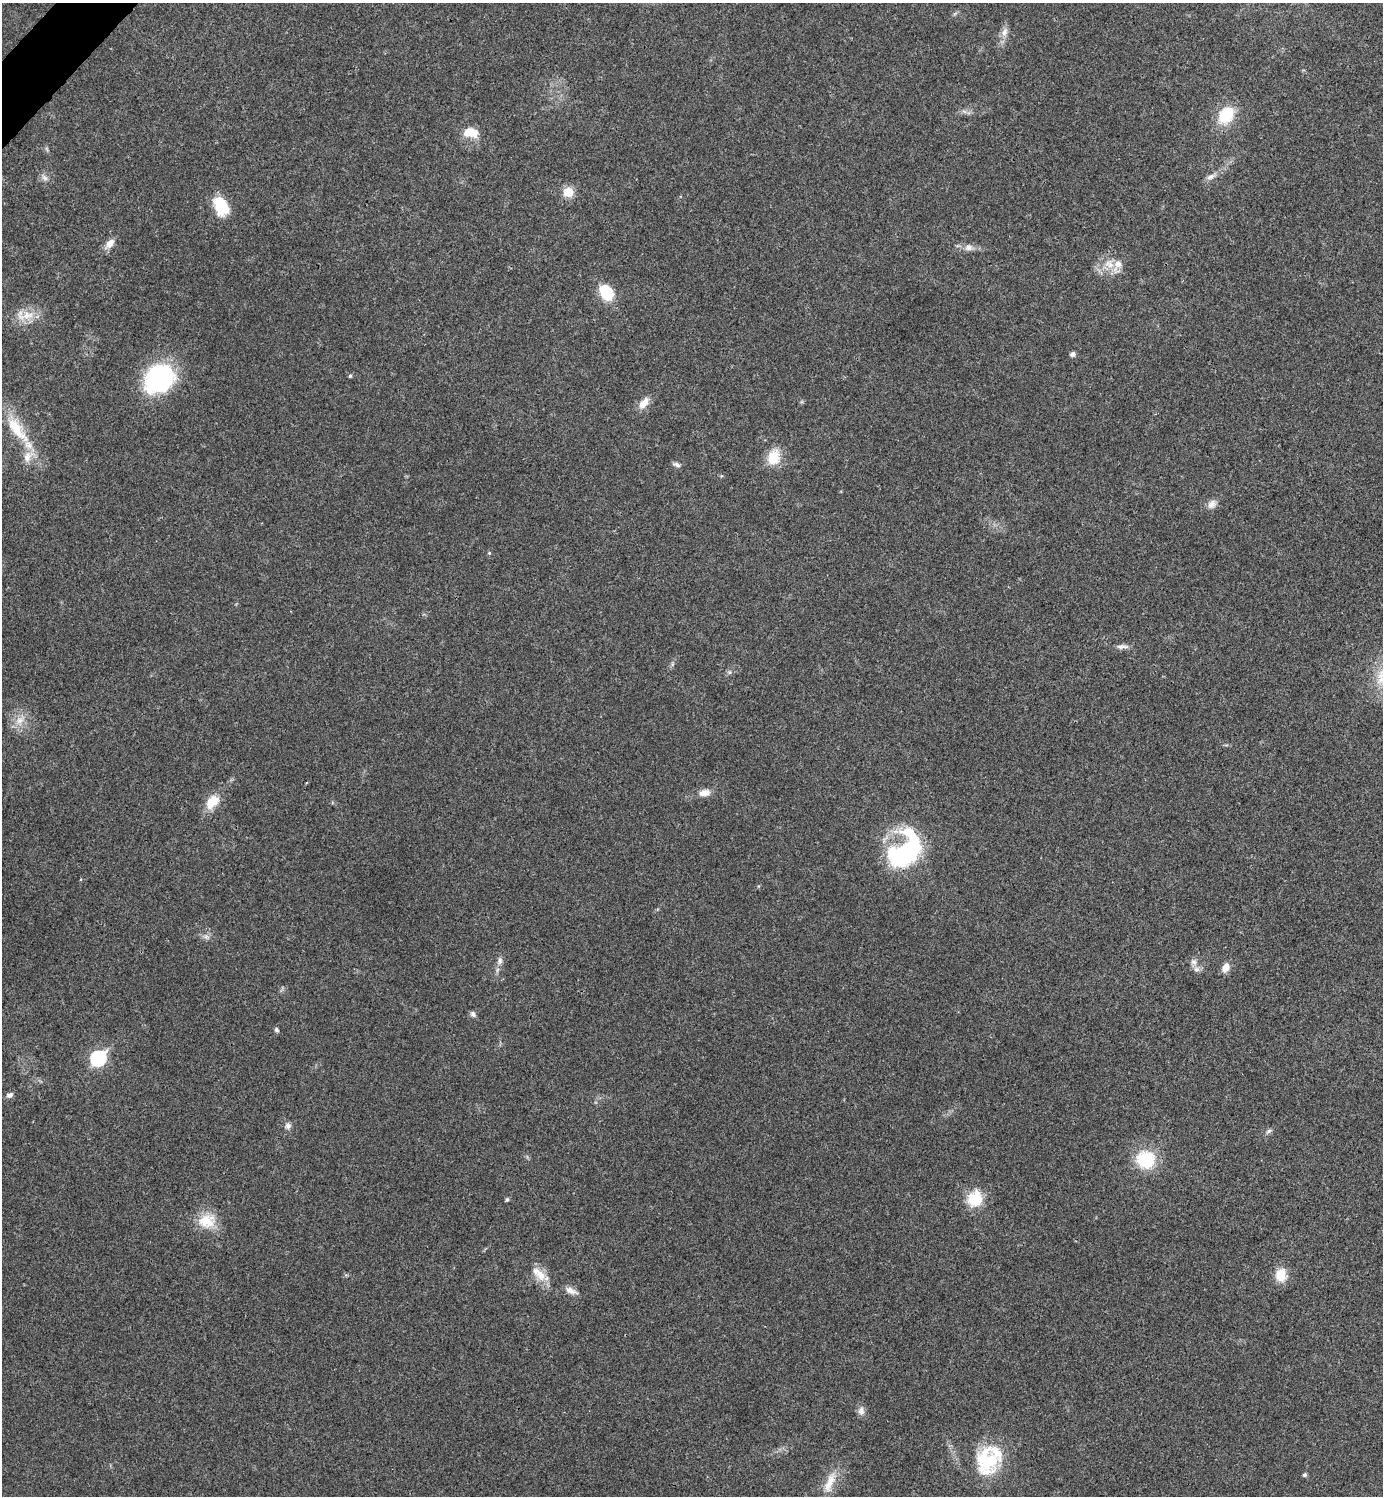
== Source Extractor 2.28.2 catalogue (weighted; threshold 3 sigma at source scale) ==
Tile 11 of 4 x 4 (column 3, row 3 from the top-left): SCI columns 2923-4303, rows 1501-2994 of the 5986 x 5986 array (HDU 1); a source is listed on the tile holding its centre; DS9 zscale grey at full resolution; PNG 1385 x 1498 px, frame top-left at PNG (2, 3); no overlay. Shown black and unused: <1% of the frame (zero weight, under 3 of 4 exposures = <1% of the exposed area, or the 3 px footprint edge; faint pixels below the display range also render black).
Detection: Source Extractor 2.28.2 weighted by HDU 2 'WHT'; one run over the whole footprint, this tile lists its part. Background 0.0194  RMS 0.004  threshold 0.0182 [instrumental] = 3 sigma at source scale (4.5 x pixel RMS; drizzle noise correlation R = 1.50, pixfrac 1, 0.05/0.05 arcsec/px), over >= 5 px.
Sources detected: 54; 2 inside a brighter object's white glare — not listed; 4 inside a brighter listed object's ellipse — not listed separately; the other 48 listed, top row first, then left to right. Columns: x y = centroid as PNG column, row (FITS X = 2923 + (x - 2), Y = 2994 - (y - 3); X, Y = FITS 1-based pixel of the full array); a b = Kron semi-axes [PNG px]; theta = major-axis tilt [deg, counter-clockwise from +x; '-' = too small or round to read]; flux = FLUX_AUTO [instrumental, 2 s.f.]
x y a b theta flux
1004 32 14 8 67 2.7
964 111 7 4 -19 0.97
1226 116 18 13 54 16
471 132 20 12 -7 6.6
1211 176 14 6 27 2.1
44 178 10 6 -45 1.6
568 192 10 10 - 6.4
221 206 23 15 -60 13
110 243 14 9 55 3.1
968 247 12 9 17 2.4
1109 264 16 12 -52 5.9
606 292 20 14 -55 11
28 315 20 13 14 7.1
1072 354 7 6 - 1.1
350 376 5 4 - 0.63
159 379 32 27 44 52
644 403 17 9 52 4
17 429 44 15 -53 17
774 457 20 15 70 8.4
676 465 10 5 -18 1.2
1212 504 13 10 47 2.5
489 553 5 4 - 0.46
1122 647 17 6 -1 1.9
19 721 14 11 52 4.7
704 793 16 9 8 3.4
212 802 20 13 48 7.2
910 850 36 33 52 36
206 937 8 6 -69 1.3
500 961 11 7 84 1.9
1194 962 10 8 -75 1.9
1226 967 11 8 61 3.4
473 1014 8 6 -52 1.1
276 1030 5 5 - 0.92
98 1058 8 7 - 67
9 1095 8 6 21 1.4
288 1126 9 8 - 1.6
1269 1131 10 5 32 1.1
1146 1159 22 21 - 18
507 1199 5 4 - 0.8
975 1199 21 18 65 11
206 1221 24 19 12 10
540 1275 18 13 -36 6.2
1281 1275 16 12 -88 7.4
571 1291 16 8 -21 2.7
861 1411 11 8 84 2
987 1461 33 27 -89 26
1304 1475 5 5 - 0.83
829 1483 32 11 68 6.7